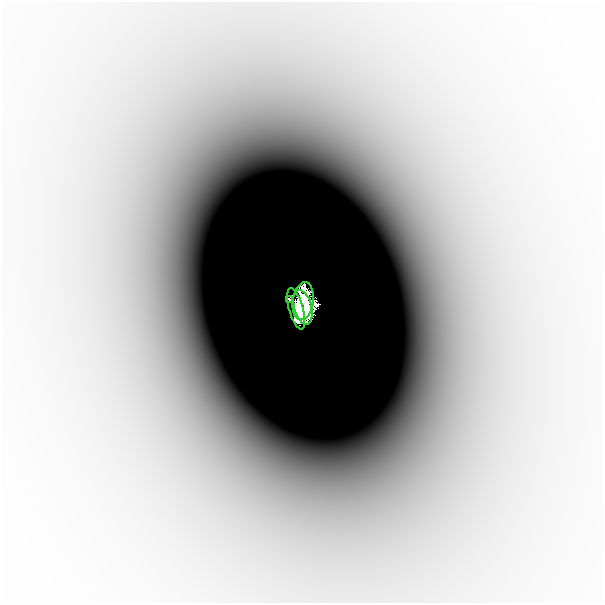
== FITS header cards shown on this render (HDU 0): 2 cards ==
NAXIS1  =                  601
NAXIS2  =                  601

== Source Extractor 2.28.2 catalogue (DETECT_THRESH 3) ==
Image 601 x 601 px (HDU 0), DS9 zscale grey, 1 PNG px = 1 image px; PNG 605 x 605 px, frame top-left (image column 1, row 601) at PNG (2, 2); each listed source drawn as its Kron ellipse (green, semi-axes under 4 px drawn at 4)
Background -9.76e-06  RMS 2.5e-06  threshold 7.39e-06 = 3 sigma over >= 5 px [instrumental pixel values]
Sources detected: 4; all 4 listed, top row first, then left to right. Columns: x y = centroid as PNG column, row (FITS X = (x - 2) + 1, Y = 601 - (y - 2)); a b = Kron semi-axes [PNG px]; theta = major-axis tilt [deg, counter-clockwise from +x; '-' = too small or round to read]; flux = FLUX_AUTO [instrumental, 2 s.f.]
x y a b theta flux
289 299 3 2 - 0.026
303 301 19 10 81 4.2
303 307 17 8 -75 5.7
296 309 21 7 -74 0.12